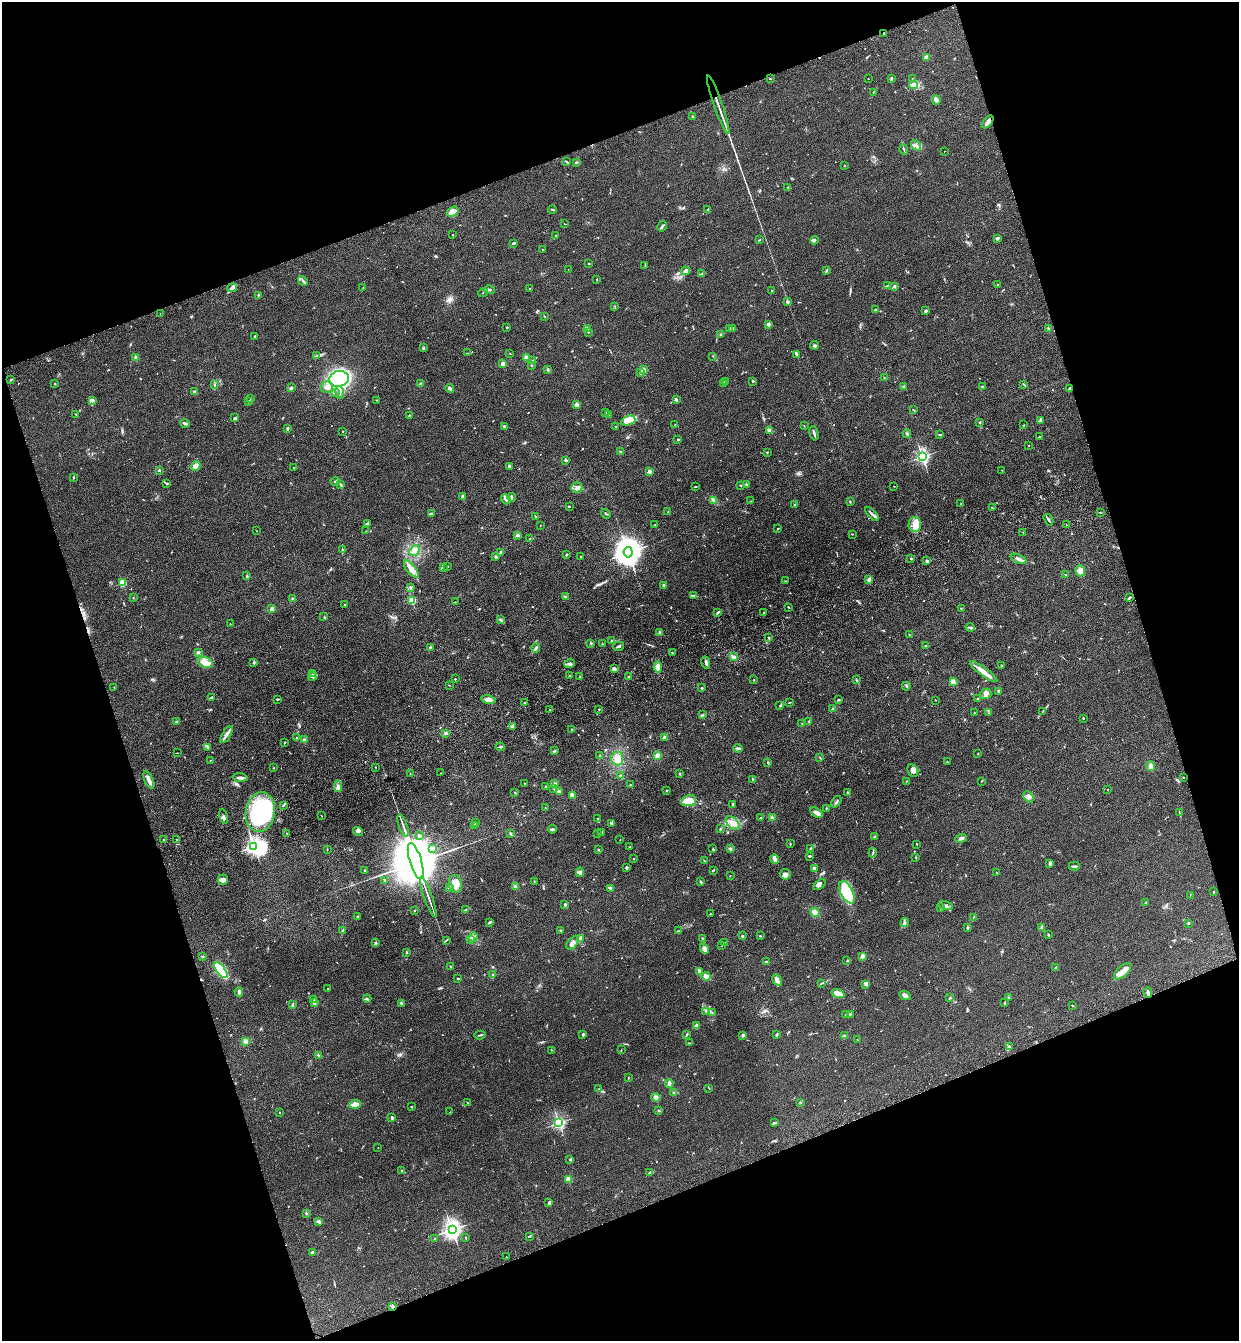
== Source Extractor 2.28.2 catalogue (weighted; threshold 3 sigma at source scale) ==
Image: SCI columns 201-5146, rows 114-5466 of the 5469 x 5580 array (HDU 1 of 3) = the unmasked area's bounding box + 8 px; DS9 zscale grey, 4 x 4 block average (1 PNG px = mean of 4 x 4 image px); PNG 1241 x 1343 px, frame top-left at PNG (2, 2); each listed source drawn as its Kron ellipse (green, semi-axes under 4 px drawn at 4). Shown black and unused: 39% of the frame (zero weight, under 3 of 4 exposures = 6% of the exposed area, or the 3 px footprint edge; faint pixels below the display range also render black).
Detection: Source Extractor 2.28.2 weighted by HDU 2 'WHT'. Background 0.157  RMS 0.01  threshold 0.045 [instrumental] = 3 sigma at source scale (4.5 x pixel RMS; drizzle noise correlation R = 1.50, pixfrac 1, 0.05/0.05 arcsec/px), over >= 5 px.
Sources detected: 743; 1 too faint to see at this stretch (4 x 4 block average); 2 inside a brighter object's white glare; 4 cosmic-ray / hot-pixel residue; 3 long thin detections or spike segments (spike, bleed or trail) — neither listed nor drawn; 16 coinciding with a brighter row at this scale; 37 inside a brighter listed object's ellipse — not listed separately; of the other 680, all 500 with FLUX_AUTO >= 2.18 (the completeness limit of this list) listed and drawn (180 fainter detections not listed), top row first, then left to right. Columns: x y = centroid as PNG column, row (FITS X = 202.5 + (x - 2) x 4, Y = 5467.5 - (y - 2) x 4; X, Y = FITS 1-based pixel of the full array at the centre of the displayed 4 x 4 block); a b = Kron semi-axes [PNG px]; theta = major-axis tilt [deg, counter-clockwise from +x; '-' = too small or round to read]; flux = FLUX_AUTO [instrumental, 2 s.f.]
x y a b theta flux
884 33 4 2 - 4.2
926 57 2 2 - 130
770 79 2 2 - 4
868 79 2 2 - 3.2
891 79 3 2 - 6.4
913 79 2 2 - 2.8
914 85 4 2 - 13
873 92 2 2 - 2.8
936 100 5 3 - 26
718 105 31 2 -71 55
692 116 2 2 - 14
988 122 7 3 53 28
916 145 6 3 -53 17
904 149 5 2 - 6.7
944 151 2 2 - 2.4
567 162 3 2 - 5.6
576 162 2 2 - 8.7
845 165 2 2 - 2.8
788 187 3 2 - 3.9
552 209 4 2 - 4.7
708 209 3 2 - 5.4
453 212 6 4 35 32
565 224 2 2 - 2.3
662 226 5 2 - 11
453 235 2 2 - 3.8
556 236 2 2 - 6
997 238 3 3 - 12
759 240 2 2 - 4.1
814 240 4 3 - 8.3
514 243 3 2 - 8.2
542 249 2 2 - 3.1
589 264 2 2 - 8.7
645 265 3 2 - 3.4
568 269 2 2 - 3
826 270 3 2 - 5.6
686 271 4 4 - 21
701 274 3 2 - 4
597 279 2 2 - 3.5
303 281 5 2 - 11
998 285 2 2 - 4.9
887 286 3 2 - 3.5
894 286 3 2 - 8
232 288 5 3 - 16
363 288 2 2 - 2.5
529 288 2 2 - 2.8
490 290 5 2 - 9
772 291 2 2 - 3.5
483 292 5 2 - 4.8
258 295 2 2 - 5
787 302 2 2 - 46
615 306 2 2 - 3.3
875 310 2 2 - 5.1
926 311 3 2 - 22
160 313 2 2 - 2.5
544 316 3 2 - 3.3
768 324 2 2 - 76
507 328 2 2 - 6.4
588 328 3 2 - 13
730 328 2 2 - 3.2
732 329 4 2 - 6.9
1049 329 3 2 - 6.6
588 332 2 2 - 2.3
720 334 2 2 - 5.1
255 336 2 2 - 7.9
814 345 4 2 - 12
423 348 3 2 - 6.6
467 353 2 2 - 2.8
510 353 2 2 - 2.3
317 355 3 2 - 6.5
797 355 3 3 - 9.8
713 356 2 2 - 2.3
526 357 2 2 - 130
136 358 3 3 - 15
533 360 2 2 - 3.3
503 363 2 2 - 84
532 365 2 2 - 21
548 369 4 2 - 5.6
643 370 2 2 - 180
641 373 2 2 - 5.9
884 378 2 2 - 2.5
339 379 10 8 11 1400
10 380 3 2 - 5.1
753 381 3 2 - 4.3
726 382 2 2 - 2.6
723 383 2 2 - 6.4
55 384 2 2 - 15
214 384 2 2 - 3.7
421 384 3 2 - 7
1024 384 2 2 - 2.9
903 386 3 2 - 5
982 386 3 2 - 6.3
327 387 6 5 - 32
291 388 2 2 - 12
450 389 4 3 - 13
1069 389 3 2 - 6.5
195 392 3 2 - 14
336 393 2 2 - 3.5
340 393 6 2 -83 14
250 399 2 2 - 2.2
676 399 2 2 - 8.5
376 400 2 2 - 2.6
92 401 2 2 - 5
248 401 2 2 - 12
577 405 2 2 - 100
914 410 4 2 - 3.1
605 413 2 2 - 6.8
76 414 2 2 - 2.5
409 415 3 2 - 4.6
609 415 3 2 - 9.2
234 418 3 2 - 4.5
628 421 7 4 20 100
1041 421 4 2 - 6
980 422 2 2 - 3.6
185 423 5 2 - 9.4
675 424 2 2 - 2.3
1024 425 3 2 - 3.4
504 426 2 2 - 6.8
804 426 3 2 - 2.4
616 427 2 2 - 3.6
287 428 3 2 - 12
769 430 4 3 - 15
343 431 2 2 - 9.2
814 433 7 2 -75 11
907 434 4 2 - 8.2
940 434 3 2 - 4.2
1039 437 2 2 - 6.7
678 439 2 2 - 8.3
1028 446 2 2 - 2.6
621 451 3 2 - 6.8
767 452 2 2 - 4.4
922 457 2 2 - 1300
565 460 4 2 - 9.8
196 466 5 4 - 31
509 466 2 2 - 28
294 467 2 2 - 2.7
159 470 2 2 - 32
1002 470 2 2 - 3.3
649 471 2 2 - 86
73 478 3 2 - 4.8
335 481 5 2 - 8.6
167 483 2 2 - 2.3
746 484 2 2 - 4.9
341 485 3 2 - 7.5
741 486 2 2 - 5.7
894 486 2 2 - 2.5
577 487 5 5 - 24
695 487 3 2 - 3.1
463 497 2 2 - 78
511 497 4 2 - 14
506 499 5 3 - 12
714 500 3 3 - 9.2
751 501 3 2 - 3.4
850 502 2 2 - 2.7
795 504 2 2 - 8.7
961 504 2 2 - 4
569 507 2 2 - 2.6
992 508 2 2 - 4.2
668 512 3 2 - 2.8
1100 512 3 2 - 4.5
431 513 2 2 - 11
606 514 5 2 - 5.3
872 514 9 2 -45 16
536 517 3 2 - 3
1048 520 6 2 -60 9.2
367 523 3 2 - 6.6
915 524 7 6 - 46
540 525 2 2 - 2.9
655 525 2 2 - 2.2
1066 525 2 2 - 3.1
778 528 3 2 - 2.3
256 531 2 2 - 2.3
366 531 2 2 - 3
1023 532 2 2 - 2.4
852 534 2 2 - 2.4
517 535 4 2 - 11
530 539 3 2 - 12
342 550 3 2 - 4
414 550 6 4 48 26
501 552 3 2 - 8.1
628 552 5 4 - 10000
566 555 2 2 - 5.1
496 557 2 2 - 6.5
581 557 3 2 - 3.2
911 559 2 2 - 14
1018 559 8 3 -22 18
927 561 2 2 - 27
447 566 2 2 - 3.1
444 567 2 2 - 3
411 569 10 4 -52 39
1080 571 5 5 - 29
1065 575 2 2 - 4.4
247 576 3 2 - 7.9
868 580 4 3 - 9.7
785 581 3 2 - 3.2
122 583 2 2 - 300
664 585 3 2 - 7.6
410 587 3 2 - 7.6
565 596 3 2 - 7.9
694 596 3 2 - 12
133 598 2 2 - 2.4
1129 598 3 2 - 10
293 599 3 2 - 4.4
412 600 2 2 - 370
455 602 2 2 - 2.4
345 605 2 2 - 4.6
788 607 3 2 - 3.4
961 608 2 2 - 2.9
272 609 2 2 - 82
718 612 3 2 - 7.2
764 613 2 2 - 2.2
324 617 2 2 - 3.1
501 620 4 3 - 9.5
230 624 2 2 - 2.4
970 627 4 2 - 8
660 632 3 3 - 7.6
909 635 3 2 - 2.4
769 638 3 2 - 4
611 640 2 2 - 4.6
591 643 2 2 - 4.1
602 644 3 2 - 3.5
618 646 6 2 13 12
925 646 2 2 - 5.2
430 647 2 2 - 31
536 648 4 2 - 13
198 652 3 3 - 7.5
672 653 2 2 - 4.9
733 657 4 3 - 14
205 662 8 5 -16 41
254 662 3 2 - 5.4
706 662 6 2 -77 17
569 664 5 3 - 17
1002 665 2 2 - 14
658 667 5 3 - 36
614 669 3 2 - 19
984 672 16 4 -36 59
313 673 3 2 - 6.9
569 676 3 2 - 3.4
580 676 2 2 - 3.5
629 676 2 2 - 7.8
312 677 4 2 - 8
455 679 2 2 - 10
754 680 2 2 - 2.8
856 680 2 2 - 3.4
953 682 3 2 - 33
449 685 2 2 - 2.2
906 686 4 2 - 6.8
114 687 2 2 - 2.3
702 688 2 2 - 5.3
999 691 3 2 - 13
986 694 6 5 - 22
211 697 4 2 - 15
277 699 2 2 - 7.1
978 699 4 2 - 6.8
488 700 7 4 -12 32
839 700 2 2 - 5
935 700 2 2 - 2.4
789 702 3 2 - 3.1
524 703 2 2 - 3.7
780 706 2 2 - 4.7
549 709 2 2 - 5.1
599 709 2 2 - 3.8
833 709 3 2 - 4.8
1043 712 3 2 - 2.4
974 713 2 2 - 2.5
989 713 2 2 - 2.2
702 715 3 2 - 5.8
1083 718 2 2 - 14
809 721 2 2 - 5.6
176 722 2 2 - 5.2
802 723 2 2 - 3
512 726 4 3 - 12
571 729 2 2 - 3.8
446 733 3 2 - 9.3
227 735 10 3 58 22
664 737 3 3 - 10
296 738 2 2 - 2.9
304 740 3 3 - 12
285 742 3 2 - 4
207 747 3 2 - 5.8
500 747 4 2 - 11
738 748 5 2 - 11
554 751 3 2 - 8.2
177 753 3 2 - 2.6
978 753 2 2 - 2.5
600 755 2 2 - 4
657 756 4 3 - 17
820 758 2 2 - 3.6
617 759 7 6 - 41
210 760 2 2 - 2.4
767 762 3 2 - 4.3
947 762 2 2 - 2.9
1151 766 5 3 - 17
375 767 2 2 - 3.3
274 768 2 2 - 3
913 770 6 5 - 28
441 773 2 2 - 2.3
410 774 2 2 - 2.9
680 774 3 2 - 4.6
621 776 3 2 - 7.4
240 777 7 3 -3 19
1183 777 2 2 - 5
149 780 9 3 -65 24
753 780 3 2 - 7.1
906 781 2 2 - 3.2
981 781 2 2 - 2.7
554 783 3 2 - 9.8
524 784 2 2 - 4.6
630 785 2 2 - 4.2
338 786 6 2 -87 13
546 787 2 2 - 4.1
554 789 2 2 - 3
1108 790 2 2 - 2.6
666 791 2 2 - 3.4
559 792 3 2 - 7.6
515 793 2 2 - 4.8
848 793 2 2 - 5.1
572 795 3 3 - 23
1028 797 6 4 -51 20
689 801 8 5 16 73
836 802 6 2 52 11
283 805 4 2 - 9.9
733 805 4 2 - 9.3
545 808 2 2 - 3.9
826 808 2 2 - 3.5
260 812 20 14 81 850
816 813 7 4 -36 22
1179 813 3 2 - 3.1
224 816 7 2 -77 14
322 816 3 2 - 2.6
760 818 2 2 - 5
772 818 3 3 - 13
598 819 2 2 - 3.5
476 823 2 2 - 3
611 823 3 2 - 15
733 823 8 5 -45 37
474 825 2 2 - 3.9
403 826 11 2 -71 18
552 829 4 2 - 7.5
720 829 2 2 - 3.6
358 832 5 3 - 13
602 832 2 2 - 4.5
511 833 3 2 - 5.9
598 833 2 2 - 3.1
287 834 3 2 - 3.5
419 835 3 2 - 4.6
875 836 2 2 - 5.4
961 838 6 3 21 17
163 840 2 2 - 4.1
177 840 2 2 - 3.5
620 840 2 2 - 2.5
790 844 2 2 - 5.7
917 844 2 2 - 3.4
254 846 2 2 - 2400
629 847 2 2 - 2.2
432 848 4 3 - 13
810 848 2 2 - 4
327 849 2 2 - 2.9
713 849 2 2 - 17
730 849 3 2 - 7.7
598 850 2 2 - 3.4
873 853 5 2 - 4.9
810 856 2 2 - 7.8
916 857 3 2 - 2.8
633 859 2 2 - 3.2
775 859 5 2 - 33
704 860 3 2 - 3.4
416 861 18 6 -73 81000
1050 863 4 2 - 12
1074 866 5 2 - 9.8
627 867 3 2 - 7.6
814 868 3 2 - 16
713 870 3 2 - 6.8
365 871 2 2 - 3.1
580 872 5 3 - 15
996 873 2 2 - 2.2
785 874 5 5 - 25
730 876 2 2 - 2.3
223 880 5 5 - 21
385 880 2 2 - 2.4
534 881 2 2 - 2.4
701 882 2 2 - 7.1
455 884 8 6 -84 68
819 885 7 3 36 17
515 886 4 3 - 11
449 887 2 2 - 3.4
611 889 4 3 - 16
847 892 12 6 -62 250
1214 892 2 2 - 3.5
1190 895 2 2 - 2.5
428 897 21 2 -71 25
1146 902 3 2 - 4.9
565 904 3 2 - 7.3
946 906 7 3 -16 18
940 908 2 2 - 5.6
466 910 4 2 - 9.9
414 911 2 2 - 2.8
815 912 5 4 - 22
710 914 2 2 - 3.8
357 916 2 2 - 4.7
973 917 3 2 - 2.2
490 922 4 2 - 6.4
905 922 4 2 - 6.8
1188 923 2 2 - 21
967 927 3 2 - 4.8
1042 927 2 2 - 4.2
560 930 2 2 - 2.6
343 931 4 2 - 12
678 931 4 2 - 6.2
1048 934 2 2 - 4.9
743 936 2 2 - 30
760 936 3 2 - 3.8
473 937 4 2 - 9.4
580 938 3 2 - 16
470 939 2 2 - 3
703 939 3 2 - 7.4
446 940 2 2 - 3.1
376 942 2 2 - 2.3
573 943 8 4 48 29
725 943 2 2 - 4.2
722 946 2 2 - 2.8
704 949 5 3 - 21
406 952 3 2 - 4.2
202 956 2 2 - 3.3
863 956 3 2 - 24
847 961 2 2 - 3.4
766 962 3 2 - 8.6
450 966 3 2 - 4.8
1056 967 2 2 - 3.1
221 970 9 3 -53 460
699 971 4 2 - 9.5
1122 971 10 5 42 37
493 975 2 2 - 3.2
706 976 4 4 - 24
458 978 2 2 - 4.7
777 980 6 3 -60 26
822 983 3 2 - 4.3
866 984 3 2 - 8.7
328 989 2 2 - 10
239 992 5 2 - 12
1148 992 5 2 - 17
838 993 7 4 -20 38
905 995 6 3 -25 20
950 998 2 2 - 3.1
1009 998 3 2 - 4.5
314 999 2 2 - 4
367 999 4 2 - 7.5
314 1002 3 2 - 4.2
401 1003 3 2 - 5.6
1005 1003 4 2 - 4.1
293 1005 2 2 - 2.5
1072 1006 2 2 - 2.9
706 1011 3 2 - 6.1
712 1012 2 2 - 3
850 1014 2 2 - 3
845 1015 2 2 - 3.7
697 1026 2 2 - 120
583 1034 3 2 - 9
480 1035 5 2 - 7
687 1035 4 2 - 5.3
743 1035 3 3 - 6.9
777 1035 4 2 - 6.4
844 1036 4 2 - 7.6
857 1040 2 2 - 8.9
245 1041 3 3 - 15
690 1043 2 2 - 2.3
1010 1046 3 2 - 3.2
551 1050 2 2 - 4.9
621 1050 2 2 - 2.3
318 1055 2 2 - 3.3
628 1078 2 2 - 2.6
669 1083 4 3 - 13
709 1088 2 2 - 2.9
599 1089 2 2 - 2.8
673 1093 2 2 - 3.9
656 1097 4 3 - 18
800 1102 2 2 - 2.4
468 1103 2 2 - 2.7
355 1104 6 3 7 39
411 1107 2 2 - 5.1
659 1111 2 2 - 4.8
279 1112 2 2 - 4.1
450 1112 2 2 - 2.7
392 1118 2 2 - 13
774 1122 3 2 - 4.9
559 1123 2 2 - 1200
378 1148 2 2 - 3
570 1160 3 2 - 5.6
402 1171 2 2 - 6.8
649 1173 4 2 - 4.4
568 1179 2 2 - 210
549 1202 3 2 - 5.1
306 1213 2 2 - 3.8
319 1222 3 2 - 18
452 1230 3 3 - 3200
530 1236 2 2 - 2.7
466 1237 3 2 - 3.3
434 1238 2 2 - 2.7
312 1252 3 2 - 11
506 1257 2 2 - 2.4
393 1307 4 2 - 16
Overlapping masked pixels (flux is a lower limit): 3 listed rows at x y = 884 33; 988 122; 393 1307
Diffuse or blended objects may show on this block-average render without a row.